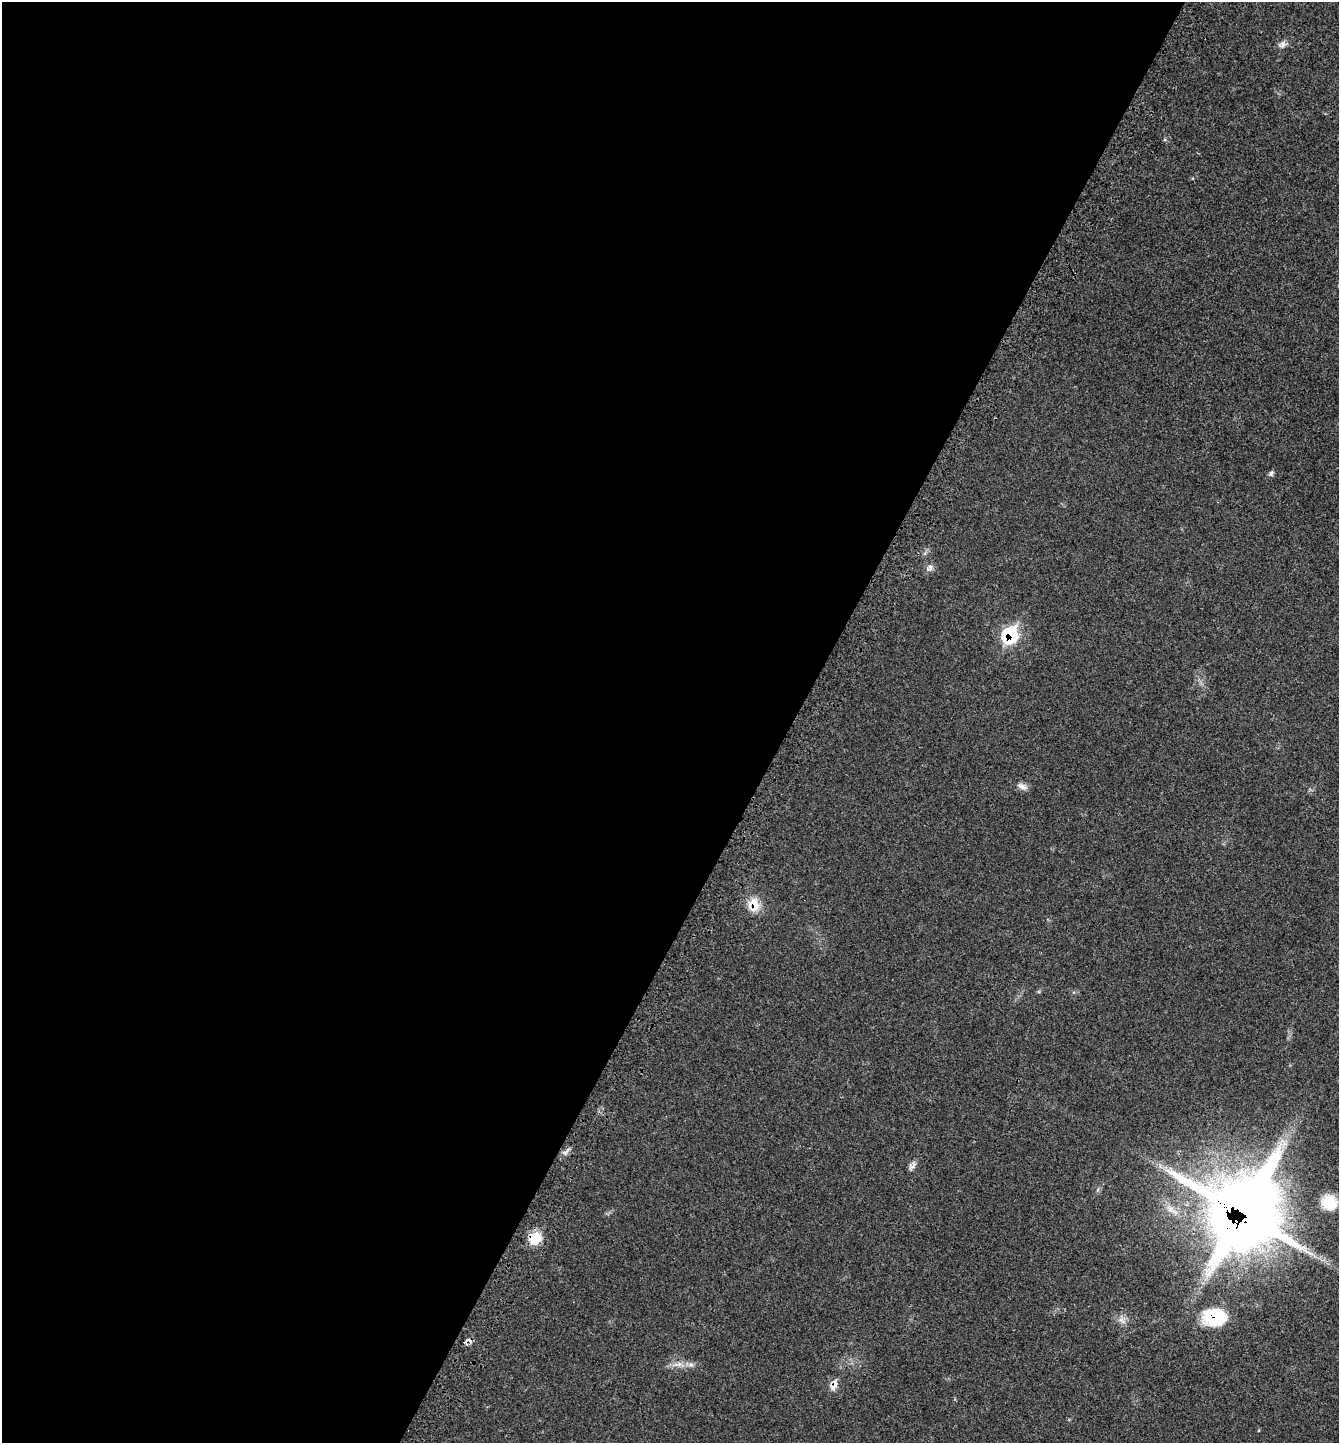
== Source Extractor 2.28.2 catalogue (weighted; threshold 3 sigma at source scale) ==
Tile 5 of 4 x 4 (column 1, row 2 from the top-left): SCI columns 179-1515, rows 2942-4382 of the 5851 x 5844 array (HDU 1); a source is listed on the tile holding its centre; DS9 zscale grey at full resolution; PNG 1341 x 1445 px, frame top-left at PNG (2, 2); no overlay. Shown black and unused: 59% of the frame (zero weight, under 3 of 4 exposures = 3% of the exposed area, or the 3 px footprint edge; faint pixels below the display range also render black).
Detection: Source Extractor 2.28.2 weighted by HDU 2 'WHT'; one run over the whole footprint, this tile lists its part. Background 0.0232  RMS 0.0039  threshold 0.0175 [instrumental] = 3 sigma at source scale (4.5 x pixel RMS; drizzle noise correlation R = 1.50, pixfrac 1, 0.05/0.05 arcsec/px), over >= 5 px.
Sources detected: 17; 1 cosmic-ray / hot-pixel residue — not listed; the other 16 listed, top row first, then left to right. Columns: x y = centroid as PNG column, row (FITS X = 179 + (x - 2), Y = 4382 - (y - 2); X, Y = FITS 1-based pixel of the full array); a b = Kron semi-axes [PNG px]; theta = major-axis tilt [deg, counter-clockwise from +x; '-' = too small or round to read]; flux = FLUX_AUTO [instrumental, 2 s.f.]
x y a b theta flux
1283 44 11 6 79 1.6
1271 473 8 5 59 0.92
930 568 11 7 76 1.5
1010 635 14 11 64 25
1022 786 15 7 -21 2
754 905 17 14 -85 6.4
566 1152 14 4 38 1.3
912 1166 14 6 47 1.6
1329 1202 19 17 -32 8.5
1242 1212 30 27 62 2400
533 1237 21 13 21 6.5
1214 1317 28 20 -4 17
1122 1320 14 6 -36 1.9
678 1364 12 4 5 2.1
691 1365 8 7 - 1.4
834 1385 16 8 73 2.7
Overlapping masked pixels (flux is a lower limit): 6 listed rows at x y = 1010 635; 754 905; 1242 1212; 533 1237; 1214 1317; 834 1385